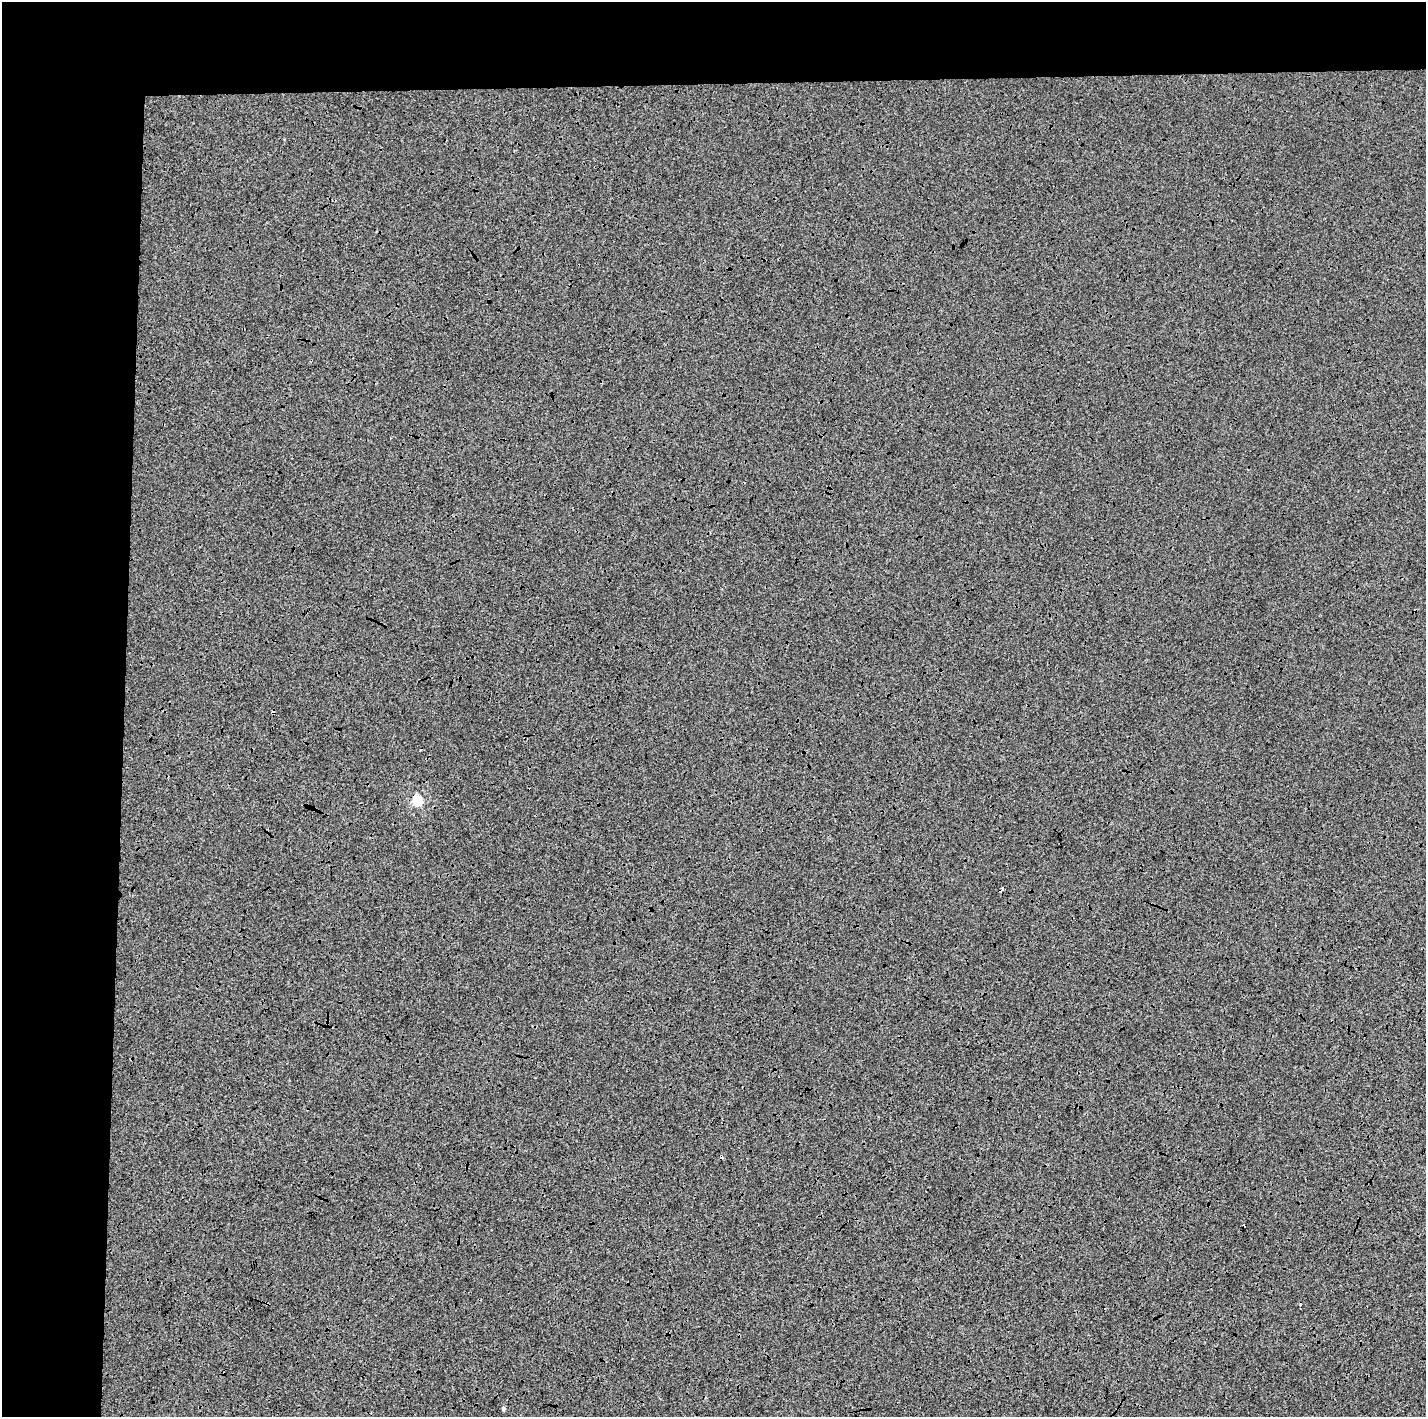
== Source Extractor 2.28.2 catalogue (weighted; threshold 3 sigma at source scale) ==
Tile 1 of 3 x 3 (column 1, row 1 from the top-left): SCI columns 13-1436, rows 2977-4391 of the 4284 x 4538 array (HDU 1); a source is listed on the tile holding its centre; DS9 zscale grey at full resolution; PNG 1428 x 1419 px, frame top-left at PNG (2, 2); no overlay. Shown black and unused: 15% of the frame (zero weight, under 3 of 4 exposures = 2% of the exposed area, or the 3 px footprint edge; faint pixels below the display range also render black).
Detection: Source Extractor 2.28.2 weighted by HDU 2 'WHT'; one run over the whole footprint, this tile lists its part. Background -0.00124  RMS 0.0065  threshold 0.0293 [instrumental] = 3 sigma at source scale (4.5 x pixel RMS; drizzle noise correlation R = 1.50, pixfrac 1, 0.0396/0.0396 arcsec/px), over >= 5 px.
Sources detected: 3; all 3 listed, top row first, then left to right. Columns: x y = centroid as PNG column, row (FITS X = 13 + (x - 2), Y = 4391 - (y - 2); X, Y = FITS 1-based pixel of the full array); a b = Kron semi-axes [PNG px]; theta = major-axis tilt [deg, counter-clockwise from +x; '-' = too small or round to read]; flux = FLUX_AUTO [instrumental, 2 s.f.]
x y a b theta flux
417 801 5 5 - 38
1002 889 6 3 45 3
503 1409 4 4 - 1.1
Overlapping masked pixels (flux is a lower limit): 1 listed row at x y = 1002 889